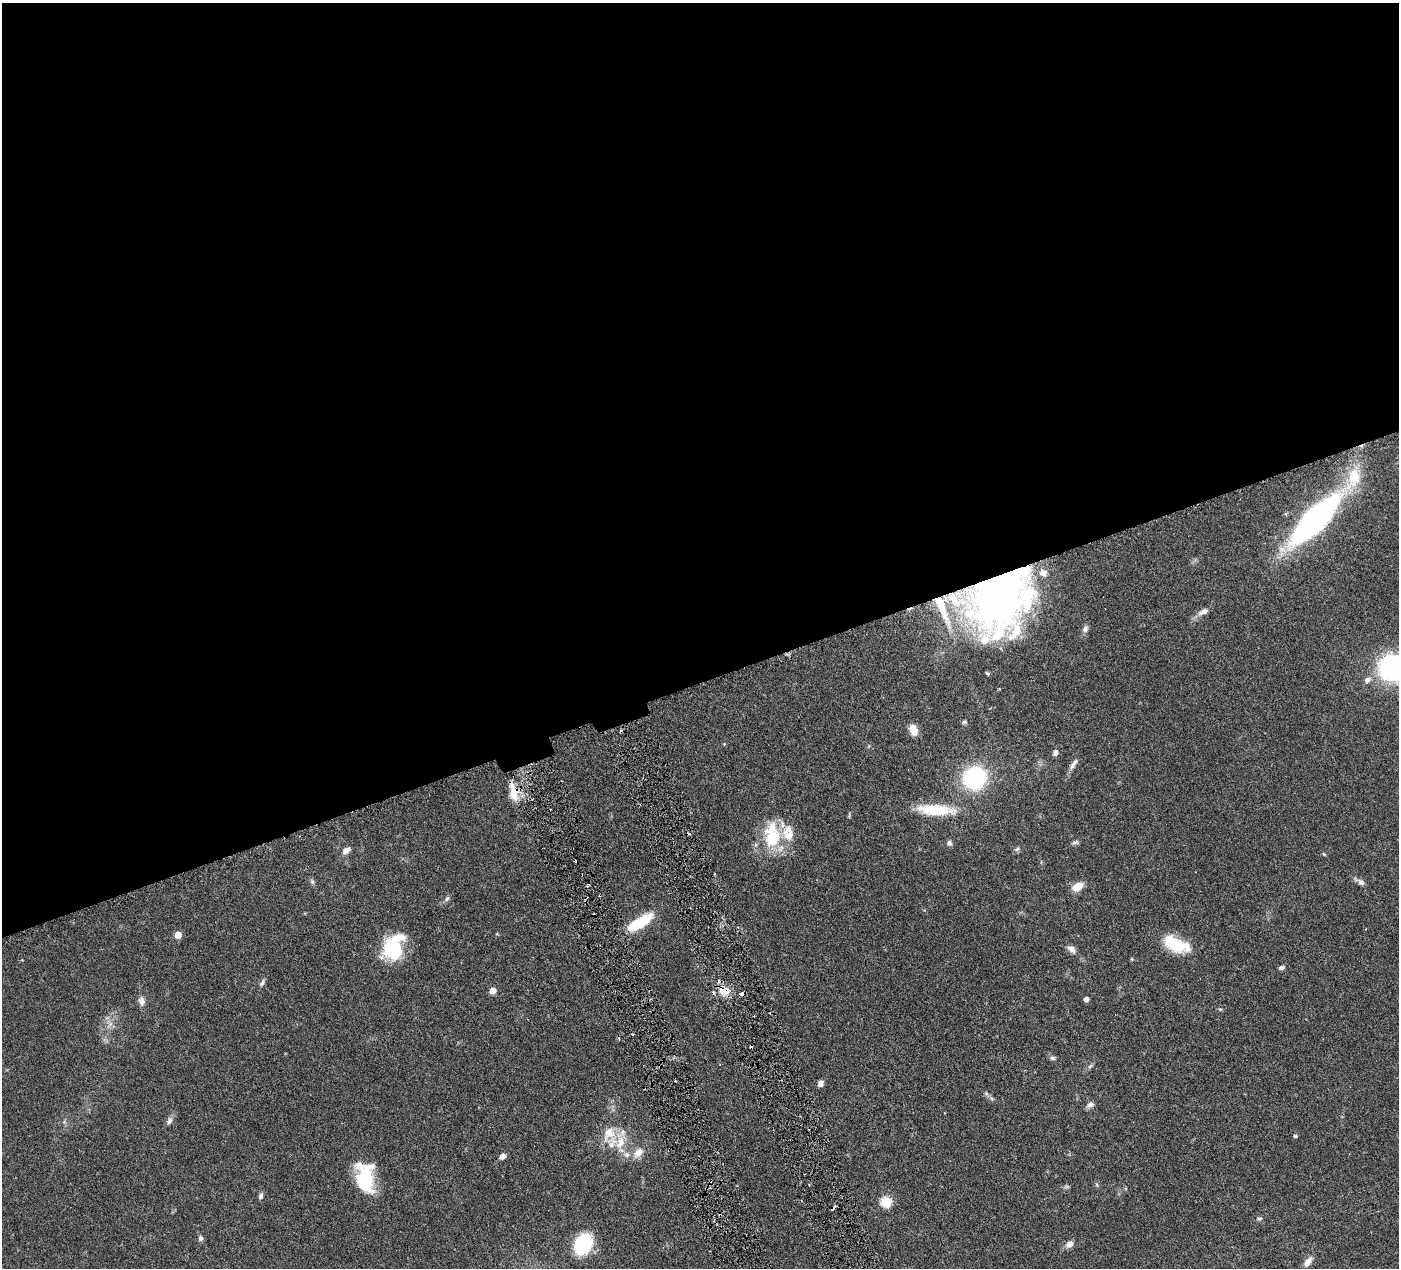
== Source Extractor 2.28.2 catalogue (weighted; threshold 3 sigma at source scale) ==
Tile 2 of 4 x 4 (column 2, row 1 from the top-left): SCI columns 1403-2799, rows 4104-5369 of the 5599 x 5543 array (HDU 1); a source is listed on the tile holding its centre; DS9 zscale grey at full resolution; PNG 1401 x 1270 px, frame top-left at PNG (2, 3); no overlay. Shown black and unused: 54% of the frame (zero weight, under 3 of 6 exposures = <1% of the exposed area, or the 3 px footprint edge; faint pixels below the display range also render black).
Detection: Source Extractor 2.28.2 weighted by HDU 2 'WHT'; one run over the whole footprint, this tile lists its part. Background 0.0864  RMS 0.0036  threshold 0.0149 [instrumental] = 3 sigma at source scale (4.09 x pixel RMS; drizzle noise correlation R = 1.36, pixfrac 0.8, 0.05/0.05 arcsec/px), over >= 5 px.
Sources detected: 73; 7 cosmic-ray / hot-pixel residue — not listed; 7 inside a brighter listed object's ellipse — not listed separately; the other 59 listed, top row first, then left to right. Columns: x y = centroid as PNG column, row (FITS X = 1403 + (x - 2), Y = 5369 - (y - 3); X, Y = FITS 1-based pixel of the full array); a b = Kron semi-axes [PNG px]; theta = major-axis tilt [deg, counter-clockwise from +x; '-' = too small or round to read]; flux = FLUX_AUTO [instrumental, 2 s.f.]
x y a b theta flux
1353 478 38 19 69 15
1286 514 6 4 -71 0.41
1315 520 44 14 46 150
1000 596 71 53 62 210
942 609 56 10 -68 14
1203 612 17 7 24 2.1
1085 629 9 6 65 1.2
1393 668 22 20 6 58
988 674 6 4 -38 0.49
1368 680 11 8 36 1.7
964 722 6 5 - 0.6
913 730 12 8 -68 3.3
1055 753 7 6 - 1.2
1074 764 19 5 56 1.6
975 778 15 14 - 46
513 792 27 11 -80 5.7
936 810 49 13 -4 13
772 835 37 21 -89 16
949 843 7 6 - 1
1075 843 11 5 8 0.75
1017 849 7 5 44 0.71
346 850 11 7 33 1.8
1324 854 6 3 -45 0.36
312 882 7 5 -70 0.68
1360 882 15 6 -33 1.4
1078 887 13 8 30 4.2
447 898 8 5 61 0.76
640 922 30 10 32 14
178 935 5 5 - 5.4
1177 945 32 15 -23 13
394 947 30 20 71 19
1071 949 11 7 -36 1.9
1132 959 5 4 - 0.36
22 960 4 3 - 0.29
1281 968 7 5 10 0.94
262 983 10 5 58 0.93
724 990 15 12 -27 4.7
493 991 5 4 - 4.1
1086 999 4 4 - 1.4
141 1001 13 8 -79 1.7
1052 1058 7 5 -3 0.8
1090 1066 9 3 45 0.65
821 1084 7 6 - 1.4
986 1093 6 4 -72 0.55
1090 1105 10 7 17 1.3
169 1121 10 6 58 1.2
609 1134 23 15 60 6.9
1295 1136 4 4 - 0.63
638 1153 18 10 44 3.6
502 1157 8 5 36 1.4
366 1178 31 18 89 17
261 1196 8 5 72 0.87
886 1202 6 5 - 21
832 1208 6 3 58 0.72
1259 1218 7 6 - 0.69
201 1238 7 6 - 0.88
583 1244 18 14 60 23
1070 1244 9 7 47 1.9
1308 1262 15 8 55 2.4
Overlapping masked pixels (flux is a lower limit): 5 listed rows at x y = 1000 596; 942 609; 513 792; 724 990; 832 1208
Isophote crosses this tile's border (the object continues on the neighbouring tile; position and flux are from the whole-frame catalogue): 1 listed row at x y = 1393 668